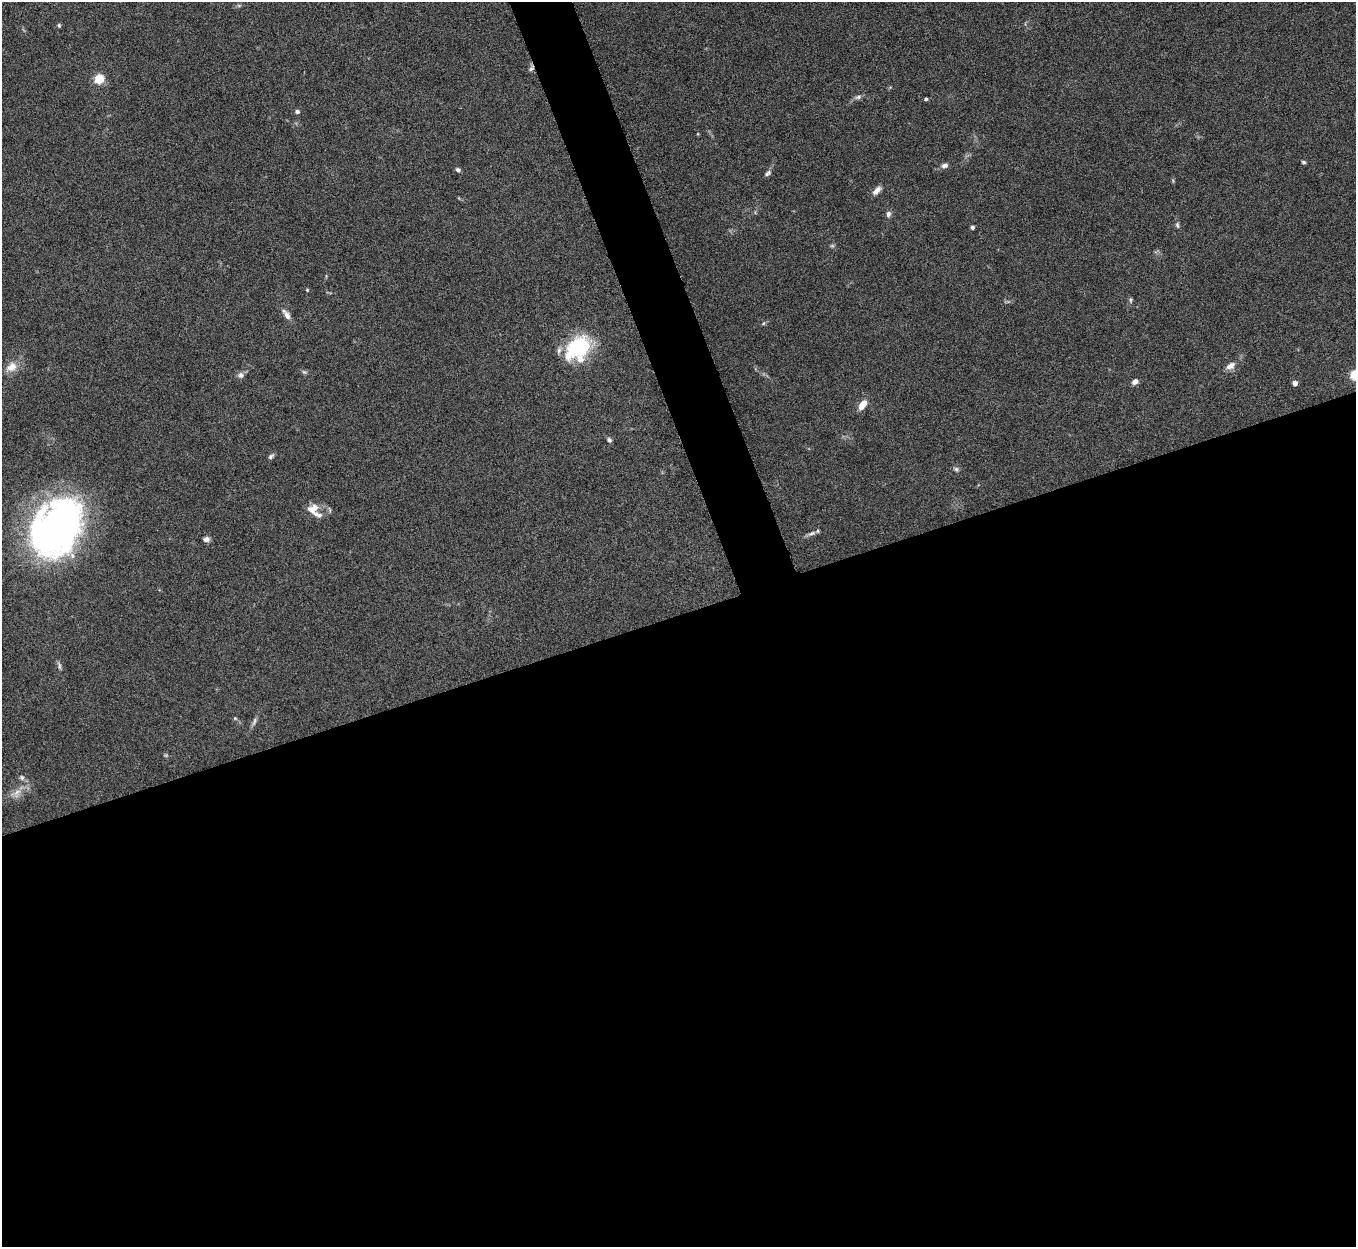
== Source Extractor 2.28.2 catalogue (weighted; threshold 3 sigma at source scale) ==
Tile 15 of 4 x 4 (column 3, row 4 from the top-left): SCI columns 2712-4065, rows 151-1395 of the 5424 x 5404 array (HDU 1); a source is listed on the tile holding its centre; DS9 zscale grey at full resolution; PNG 1358 x 1249 px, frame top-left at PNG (2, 2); no overlay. Shown black and unused: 53% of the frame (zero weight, under 5 of 10 exposures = <1% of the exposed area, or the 3 px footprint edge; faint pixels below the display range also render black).
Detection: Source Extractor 2.28.2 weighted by HDU 2 'WHT'; one run over the whole footprint, this tile lists its part. Background 0.161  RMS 0.0059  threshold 0.0241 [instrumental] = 3 sigma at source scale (4.09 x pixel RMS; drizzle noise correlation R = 1.36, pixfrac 0.8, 0.05/0.05 arcsec/px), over >= 5 px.
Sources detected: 42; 1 too faint to see at this stretch — not listed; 3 inside a brighter listed object's ellipse — not listed separately; the other 38 listed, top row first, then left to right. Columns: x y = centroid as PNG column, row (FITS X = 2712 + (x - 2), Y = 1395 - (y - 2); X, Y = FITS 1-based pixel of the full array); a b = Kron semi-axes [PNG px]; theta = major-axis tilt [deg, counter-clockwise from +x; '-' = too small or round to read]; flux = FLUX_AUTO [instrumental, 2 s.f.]
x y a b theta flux
59 25 5 4 - 0.81
531 69 7 5 44 1.3
99 79 5 5 - 31
858 97 10 6 15 1.7
926 99 4 3 - 0.85
297 112 6 5 - 1.2
1303 162 5 4 - 0.84
945 165 9 6 11 2
458 170 7 5 -43 1.3
768 173 11 5 40 1.5
877 190 12 6 44 3.3
888 214 8 6 86 1.7
1177 225 9 5 -84 1.2
972 227 4 4 - 1.2
307 290 4 4 - 0.53
1131 300 8 4 -82 0.94
286 314 16 7 -55 3.4
578 348 31 21 39 41
1230 366 13 8 35 3.5
11 367 17 11 33 6.2
304 372 7 4 -43 0.95
241 375 9 8 - 2
1355 375 5 5 - 37
1135 382 8 6 43 2.2
1295 383 4 4 - 3.7
862 405 14 7 53 5.1
609 440 6 5 - 1.3
271 456 9 5 38 1.3
956 469 7 5 -27 1.2
312 511 17 9 -37 4.9
56 528 54 39 57 280
812 533 12 5 18 1.9
206 539 7 6 - 2.1
59 666 12 4 -81 1.4
235 718 5 4 - 0.64
254 721 13 4 73 1.7
22 777 7 6 - 1.4
17 793 14 8 66 4.3
Isophote crosses this tile's border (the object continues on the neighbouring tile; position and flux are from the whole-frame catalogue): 1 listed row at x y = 1355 375